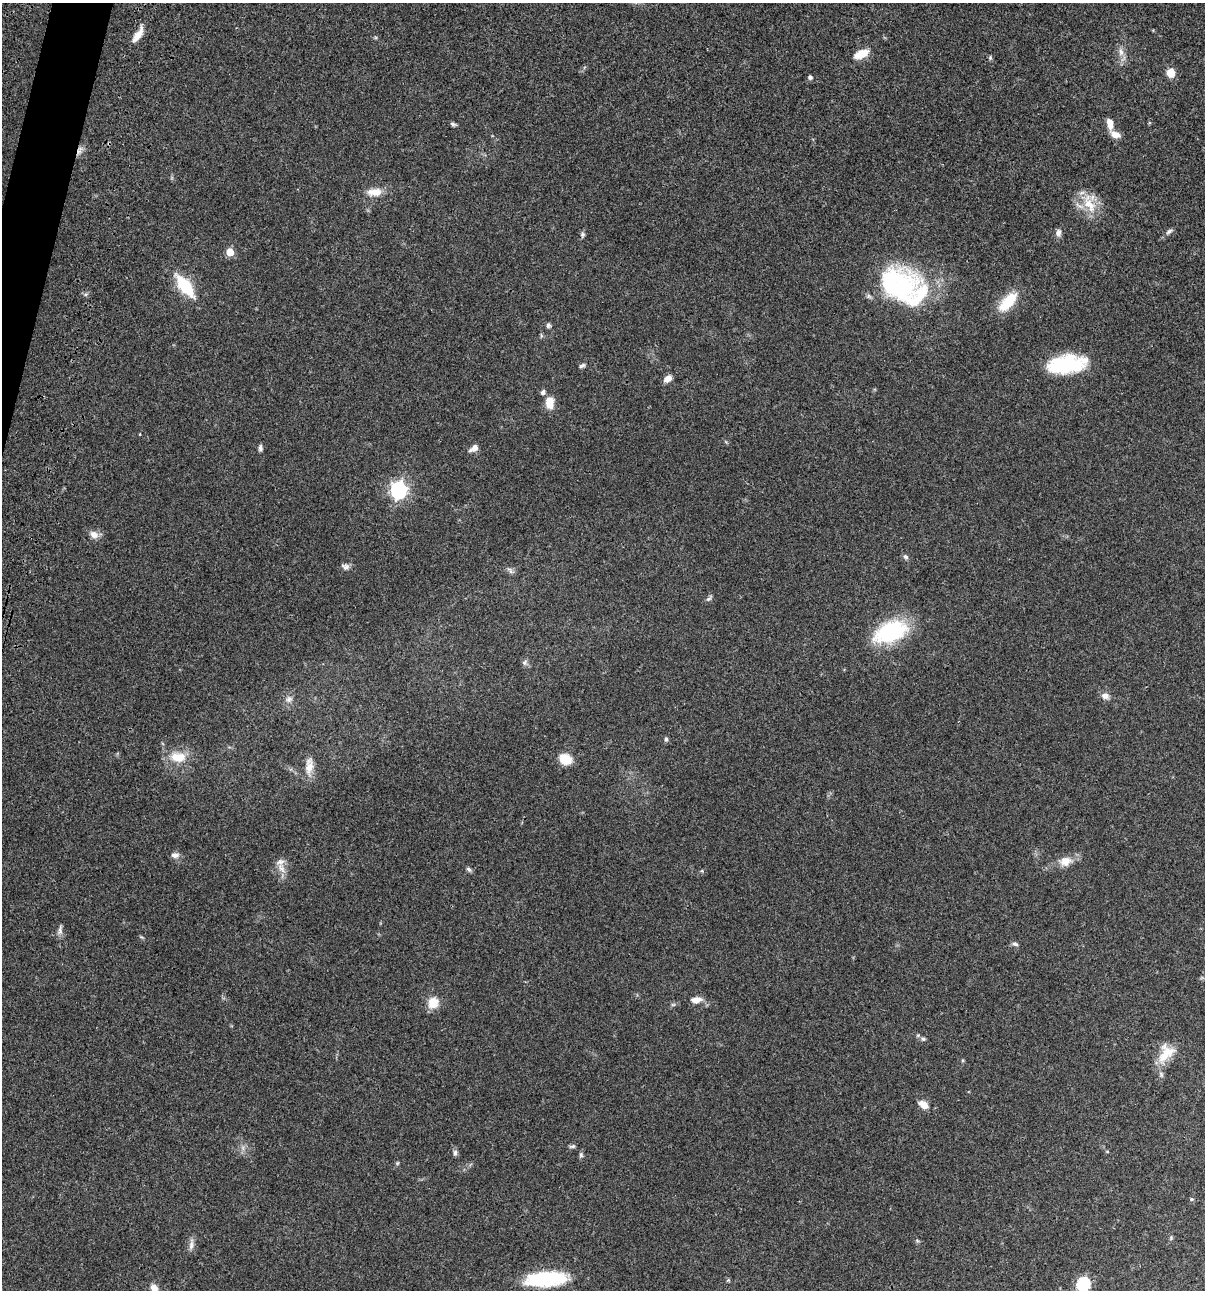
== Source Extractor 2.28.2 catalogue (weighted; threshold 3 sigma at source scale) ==
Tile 11 of 4 x 4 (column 3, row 3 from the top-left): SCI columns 2640-3842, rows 1408-2695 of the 5403 x 5389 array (HDU 1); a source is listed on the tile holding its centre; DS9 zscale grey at full resolution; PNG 1207 x 1292 px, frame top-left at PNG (2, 3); no overlay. Shown black and unused: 1% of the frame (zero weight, under 3 of 4 exposures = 9% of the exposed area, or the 3 px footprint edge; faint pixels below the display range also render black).
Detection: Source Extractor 2.28.2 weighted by HDU 2 'WHT'; one run over the whole footprint, this tile lists its part. Background 0.0471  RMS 0.0055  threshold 0.0247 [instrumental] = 3 sigma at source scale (4.5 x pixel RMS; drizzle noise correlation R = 1.50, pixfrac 1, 0.05/0.05 arcsec/px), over >= 5 px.
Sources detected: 70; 1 inside a brighter object's white glare — not listed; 4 inside a brighter listed object's ellipse — not listed separately; the other 65 listed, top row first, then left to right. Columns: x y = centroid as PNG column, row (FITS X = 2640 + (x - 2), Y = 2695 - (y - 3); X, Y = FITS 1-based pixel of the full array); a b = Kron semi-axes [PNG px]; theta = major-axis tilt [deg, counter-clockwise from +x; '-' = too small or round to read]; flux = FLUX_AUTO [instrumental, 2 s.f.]
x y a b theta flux
138 35 20 6 57 5.7
1121 52 13 7 -79 3
861 54 18 9 23 8.1
990 58 6 5 - 0.78
1171 73 9 7 -85 6.6
810 77 5 4 - 1.5
453 124 7 4 -22 1.1
1110 124 14 7 -80 4.4
79 150 13 6 68 2.4
375 192 21 10 4 6.6
1089 204 31 14 -64 13
1169 231 10 5 37 1.5
1058 233 9 7 86 2.4
583 234 7 6 - 1.1
230 252 5 5 - 13
892 283 55 50 -18 57
185 286 29 12 -53 21
1008 302 26 12 49 15
548 325 6 6 - 1.2
541 336 7 4 -90 0.77
1067 364 40 18 7 37
582 366 8 5 26 1.2
668 379 9 6 40 3.8
543 392 7 6 - 1.5
549 403 14 9 -83 7
140 434 4 2 - 0.34
260 448 9 5 90 1.3
474 448 10 6 34 3.7
398 490 7 6 - 170
94 534 12 9 -31 3.4
906 557 8 6 -33 1.2
345 567 11 7 -13 2
510 570 11 5 -55 1.5
709 599 10 5 48 1.2
891 632 40 22 23 41
525 662 8 7 - 1.5
1105 696 10 8 -11 2.9
289 699 10 7 35 2.2
666 739 7 4 81 1
178 757 24 15 -4 11
566 759 11 9 -26 10
309 766 26 10 86 6.1
175 855 11 7 -4 2.4
1065 861 16 12 16 6.1
281 868 16 8 -67 4.1
469 869 8 5 -45 1.1
60 929 12 5 80 1.7
1015 944 8 5 -25 1.4
696 1000 15 8 5 3.8
433 1003 13 12 - 7.6
923 1039 6 5 - 1.1
1166 1054 28 13 46 11
963 1060 4 4 - 0.57
923 1104 12 8 -35 4.7
572 1146 9 5 11 1
1107 1151 5 3 - 0.49
455 1153 8 5 -90 1.4
581 1155 7 5 -88 1
398 1163 6 4 70 0.61
1191 1199 5 4 - 0.81
1171 1237 6 5 - 0.73
191 1245 15 6 81 2.4
548 1278 44 17 4 34
1083 1284 6 6 - 73
154 1288 8 7 - 4
Overlapping masked pixels (flux is a lower limit): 1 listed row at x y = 79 150
Isophote crosses this tile's border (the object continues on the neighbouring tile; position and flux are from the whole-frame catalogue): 2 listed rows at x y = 1083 1284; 154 1288